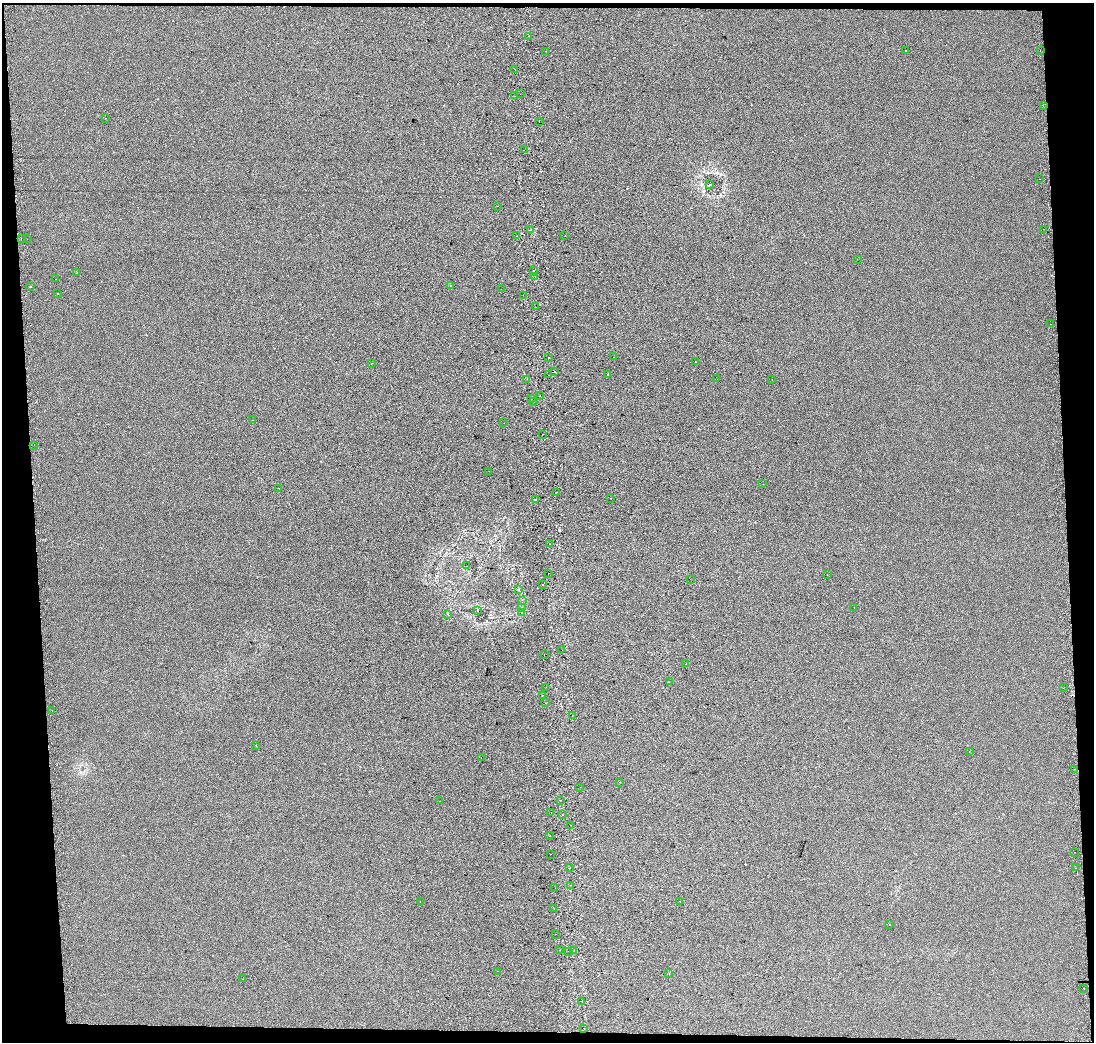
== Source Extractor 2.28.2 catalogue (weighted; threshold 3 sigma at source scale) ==
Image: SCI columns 73-4437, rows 1-4159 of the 4510 x 4167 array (HDU 1 of 3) = the unmasked area's bounding box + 8 px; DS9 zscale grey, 4 x 4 block average (1 PNG px = mean of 4 x 4 image px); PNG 1096 x 1044 px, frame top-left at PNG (2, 3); each listed source drawn as its Kron ellipse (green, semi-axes under 4 px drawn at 4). Shown black and unused: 7% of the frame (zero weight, under 2 of 3 exposures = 2% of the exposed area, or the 3 px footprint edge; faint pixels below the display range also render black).
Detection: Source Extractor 2.28.2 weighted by HDU 2 'WHT'. Background 0.00625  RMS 0.0067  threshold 0.0303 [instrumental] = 3 sigma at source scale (4.5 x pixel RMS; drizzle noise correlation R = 1.50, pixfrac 1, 0.0396/0.0396 arcsec/px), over >= 5 px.
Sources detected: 132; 19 cosmic-ray / hot-pixel residue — neither listed nor drawn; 3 coinciding with a brighter row at this scale — not listed separately; the other 110 listed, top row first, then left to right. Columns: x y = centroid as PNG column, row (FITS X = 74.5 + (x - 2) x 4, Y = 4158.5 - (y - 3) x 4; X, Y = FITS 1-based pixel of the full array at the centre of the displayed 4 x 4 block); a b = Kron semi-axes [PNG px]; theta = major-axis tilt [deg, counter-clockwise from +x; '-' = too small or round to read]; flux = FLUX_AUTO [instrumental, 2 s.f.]
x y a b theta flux
528 36 2 2 - 3.7
905 50 2 2 - 1.7
1040 50 2 2 - 0.72
546 51 2 2 - 0.51
515 70 2 2 - 0.97
520 94 2 2 - 2
515 96 2 2 - 1.4
1043 106 2 2 - 1.2
106 118 2 2 - 0.68
539 121 2 2 - 1.6
524 150 2 2 - 3.3
1039 179 2 2 - 0.57
710 185 2 2 - 3.3
498 206 2 2 - 0.58
1043 229 2 2 - 0.78
531 230 2 2 - 29
565 235 2 2 - 1.9
517 236 2 2 - 7.4
21 239 2 2 - 1.4
27 239 2 2 - 1.2
857 259 2 2 - 2.1
533 271 2 2 - 4.4
76 273 2 2 - 0.82
535 276 2 2 - 4.4
56 279 2 2 - 1.8
450 285 2 2 - 7.3
30 286 2 2 - 4.9
501 289 2 2 - 3.3
57 294 2 2 - 0.93
523 295 2 2 - 1.2
535 307 2 2 - 5.3
1050 324 2 2 - 8.1
549 357 2 2 - 6.3
614 357 2 2 - 0.89
695 362 2 2 - 1.8
371 363 2 2 - 0.77
554 371 2 2 - 17
549 375 2 2 - 4
607 375 2 2 - 1.6
527 379 2 2 - 2.6
717 379 2 2 - 1.4
772 379 2 2 - 3.6
540 395 2 2 - 1.3
531 399 2 2 - 2.8
534 402 2 2 - 3.4
252 420 2 2 - 4.5
504 423 2 2 - 0.53
542 434 2 2 - 2.3
34 445 2 2 - 2.3
489 471 2 2 - 2.8
763 484 2 2 - 3.9
279 488 2 2 - 5.2
556 492 2 2 - 1.2
610 498 2 2 - 0.61
536 500 2 2 - 21
549 544 2 2 - 1.4
467 566 2 2 - 4.4
548 573 2 2 - 1.1
827 574 2 2 - 3.6
690 579 2 2 - 0.67
542 584 2 2 - 1.6
519 589 2 2 - 0.54
522 600 2 2 - 0.65
522 607 2 2 - 0.85
854 608 2 2 - 2.4
478 611 2 2 - 3.2
521 613 2 2 - 4.5
448 614 2 2 - 1
562 650 2 2 - 2.6
544 655 2 2 - 2.1
686 664 2 2 - 1.2
669 682 2 2 - 3.9
546 687 2 2 - 1.9
1063 688 2 2 - 1.8
542 695 2 2 - 1.5
545 703 2 2 - 6.6
52 710 2 2 - 2.3
572 716 2 2 - 1.3
256 745 2 2 - 0.57
969 752 2 2 - 0.63
481 757 2 2 - 1.5
1074 769 2 2 - 0.86
620 782 2 2 - 1.3
580 787 2 2 - 1.2
560 800 2 2 - 9.5
440 801 2 2 - 0.59
551 813 2 2 - 5.3
562 815 2 2 - 3.1
570 825 2 2 - 4.4
550 836 2 2 - 1.3
1074 852 2 2 - 12
550 854 2 2 - 1.4
570 867 2 2 - 3.8
1076 868 2 2 - 1.4
570 885 2 2 - 29
555 888 2 2 - 1.5
420 901 2 2 - 1.9
680 902 2 2 - 1.8
554 908 2 2 - 0.91
889 925 2 2 - 4.3
556 934 2 2 - 0.67
559 950 2 2 - 2.2
568 951 2 2 - 0.97
574 951 2 2 - 2.2
497 971 2 2 - 3.9
669 974 2 2 - 0.93
243 979 2 2 - 1.3
1084 989 2 2 - 18
582 1002 2 2 - 6.5
583 1028 2 2 - 2.4
Diffuse or blended objects may show on this block-average render without a row.